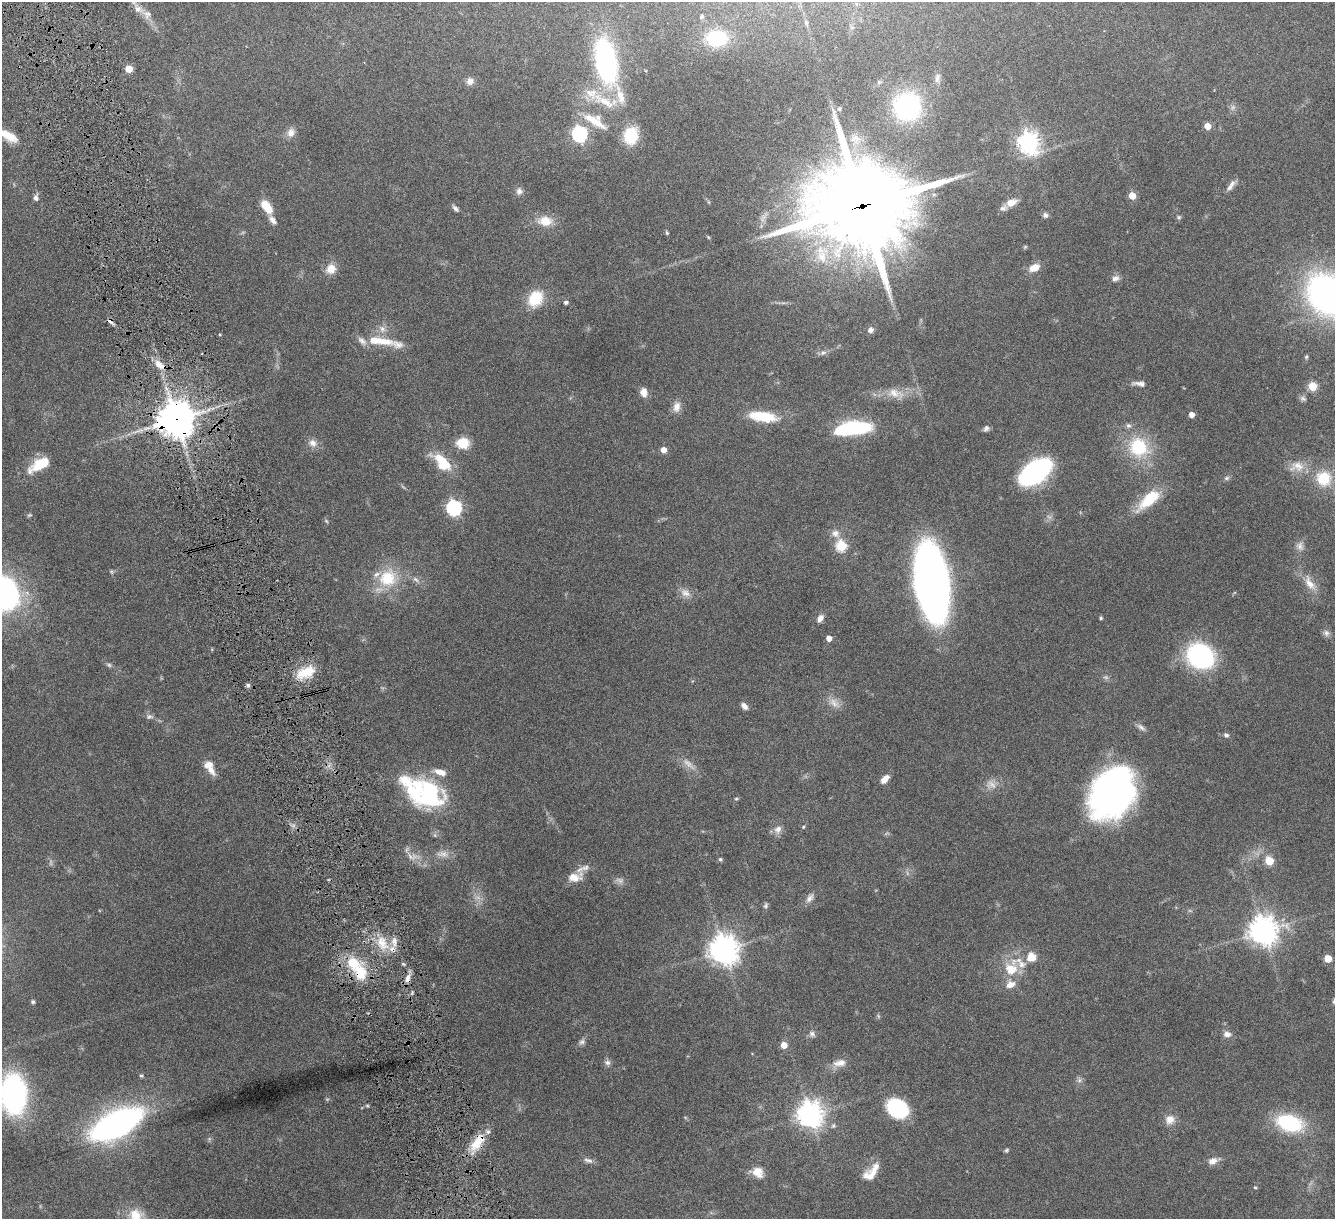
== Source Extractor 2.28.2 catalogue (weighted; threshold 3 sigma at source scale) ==
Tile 11 of 4 x 4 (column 3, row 3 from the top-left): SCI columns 2689-4021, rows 1379-2595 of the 5378 x 5312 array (HDU 1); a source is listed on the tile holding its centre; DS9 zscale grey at full resolution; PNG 1337 x 1221 px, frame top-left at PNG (2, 2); no overlay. Shown black and unused: <1% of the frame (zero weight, under 4 of 8 exposures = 1% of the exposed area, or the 3 px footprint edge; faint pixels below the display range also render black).
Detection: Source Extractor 2.28.2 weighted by HDU 2 'WHT'; one run over the whole footprint, this tile lists its part. Background 0.0526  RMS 0.0039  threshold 0.0158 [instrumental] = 3 sigma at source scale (4.09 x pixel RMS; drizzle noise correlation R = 1.36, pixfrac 0.8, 0.05/0.05 arcsec/px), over >= 5 px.
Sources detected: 166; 8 too faint to see at this stretch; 1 inside a brighter object's white glare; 1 cosmic-ray / hot-pixel residue — not listed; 17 inside a brighter listed object's ellipse — not listed separately; the other 139 listed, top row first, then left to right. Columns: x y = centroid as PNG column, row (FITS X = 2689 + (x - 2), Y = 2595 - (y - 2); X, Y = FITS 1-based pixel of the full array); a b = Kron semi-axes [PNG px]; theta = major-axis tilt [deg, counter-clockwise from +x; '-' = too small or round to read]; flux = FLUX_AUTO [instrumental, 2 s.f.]
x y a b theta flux
138 9 13 9 -32 2.7
702 17 5 5 - 0.56
806 22 6 5 - 0.57
717 38 25 19 1 15
606 61 40 18 -78 67
129 69 5 5 - 7.2
937 78 14 7 74 1.7
470 81 10 9 - 2
620 96 29 9 -75 5.6
604 101 41 11 -28 9.4
907 106 26 25 - 42
839 109 5 4 - 0.42
594 120 29 12 -26 6.9
1207 126 5 5 - 5.5
291 132 12 9 75 2.3
579 134 7 6 - 91
8 135 21 8 -30 5.7
631 135 18 15 79 12
1028 142 8 7 - 230
1231 186 17 6 54 1.8
519 191 9 8 - 1.5
1132 195 5 5 - 5.5
35 198 6 6 - 1.1
1012 202 16 9 22 3
862 206 35 30 7 4600
267 207 15 8 -52 6.6
455 208 10 5 -45 1
1045 215 7 7 - 1.1
1179 217 6 5 - 0.54
273 220 11 6 -56 1.9
545 221 19 13 -3 5.7
667 233 6 4 -63 0.47
708 237 6 3 -45 0.36
822 257 29 17 66 11
1034 268 11 8 24 4.1
331 269 13 12 - 3.6
1115 278 11 7 19 1.5
1328 295 34 27 -48 140
535 298 17 14 54 11
566 302 4 4 - 0.95
110 321 9 5 -43 1.1
382 329 10 8 -41 1.9
870 330 7 6 - 1.4
374 340 20 11 0 5.8
398 344 27 10 -19 3.6
823 353 9 6 16 1.2
1306 357 5 4 - 0.46
159 365 18 8 -33 3.7
1139 384 16 6 -7 1.8
1313 386 5 5 - 15
644 393 11 7 -78 2.7
895 393 25 13 -10 5.8
677 407 15 10 75 2.6
1191 415 4 4 - 2.7
763 416 31 11 -7 13
176 419 12 11 - 710
854 428 34 11 6 35
986 428 8 6 54 1.1
313 443 12 10 -45 2.3
463 443 15 13 1 6.1
1138 447 29 26 -44 19
663 450 5 5 - 3.1
442 462 24 12 -47 11
42 463 25 10 29 10
1297 466 21 14 5 4.9
1035 472 20 11 35 140
1226 478 8 5 27 0.76
1324 478 20 20 - 11
1149 500 34 13 42 12
454 508 7 6 - 81
29 515 7 4 23 0.48
326 521 6 5 - 0.53
835 533 11 10 - 2.3
841 546 6 5 - 25
1300 546 12 9 -75 2
388 578 25 22 36 14
416 579 10 5 -38 1.2
932 582 47 21 -82 390
1310 583 24 10 -58 4.6
685 593 14 9 -37 2.6
820 618 9 6 59 2
1101 618 4 4 - 0.48
1326 633 10 8 -74 1.3
829 638 4 4 - 2.7
1200 656 23 19 -31 54
109 665 6 6 - 0.67
305 672 26 12 24 8.6
248 685 6 5 - 0.74
834 703 16 9 -39 3
744 706 8 5 -50 1.8
149 717 10 6 6 1
1141 727 13 6 -38 1.3
1226 735 7 5 -32 0.9
211 770 17 8 -53 3.1
440 772 15 7 -20 3.4
885 779 10 6 47 2.8
414 790 50 29 -55 28
1112 793 52 38 57 110
736 799 5 4 - 0.4
803 827 4 3 - 0.34
778 829 12 10 47 2.2
720 859 5 4 - 0.57
1269 861 5 5 - 12
575 877 19 11 10 4.3
810 898 14 7 53 1.8
766 905 8 5 63 0.77
1263 931 9 9 - 470
394 942 13 6 -89 2.1
382 943 24 12 -63 6.7
724 950 9 9 - 520
1031 957 13 12 - 4.1
1328 958 5 5 - 7.5
1011 969 19 17 -30 8.3
361 973 17 13 -68 9.9
408 978 12 7 79 2.4
33 1002 6 5 - 0.54
878 1016 6 4 -72 0.47
812 1034 8 7 - 1.1
1227 1034 9 7 -8 2
582 1042 9 7 34 1.1
784 1045 5 5 - 3.5
607 1062 9 7 -12 1.2
840 1063 18 9 7 3.1
141 1076 5 5 - 0.57
1079 1080 7 6 - 0.97
13 1094 31 20 -88 75
897 1109 17 13 -37 37
809 1115 9 8 - 370
1170 1119 13 11 49 3.2
1289 1123 29 17 -15 24
116 1124 32 13 27 200
477 1143 28 12 52 7.9
1006 1150 6 4 41 0.55
588 1160 14 6 -17 1.4
1213 1161 12 8 22 2.4
757 1172 14 11 -24 4.4
869 1175 19 13 36 4.6
1255 1187 4 4 - 0.37
135 1216 18 14 -85 7.3
Overlapping masked pixels (flux is a lower limit): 7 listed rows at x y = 862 206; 110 321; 159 365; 176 419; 361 973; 408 978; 477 1143
Isophote crosses this tile's border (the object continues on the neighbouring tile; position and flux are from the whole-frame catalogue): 5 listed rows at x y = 138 9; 8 135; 1328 295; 13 1094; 135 1216